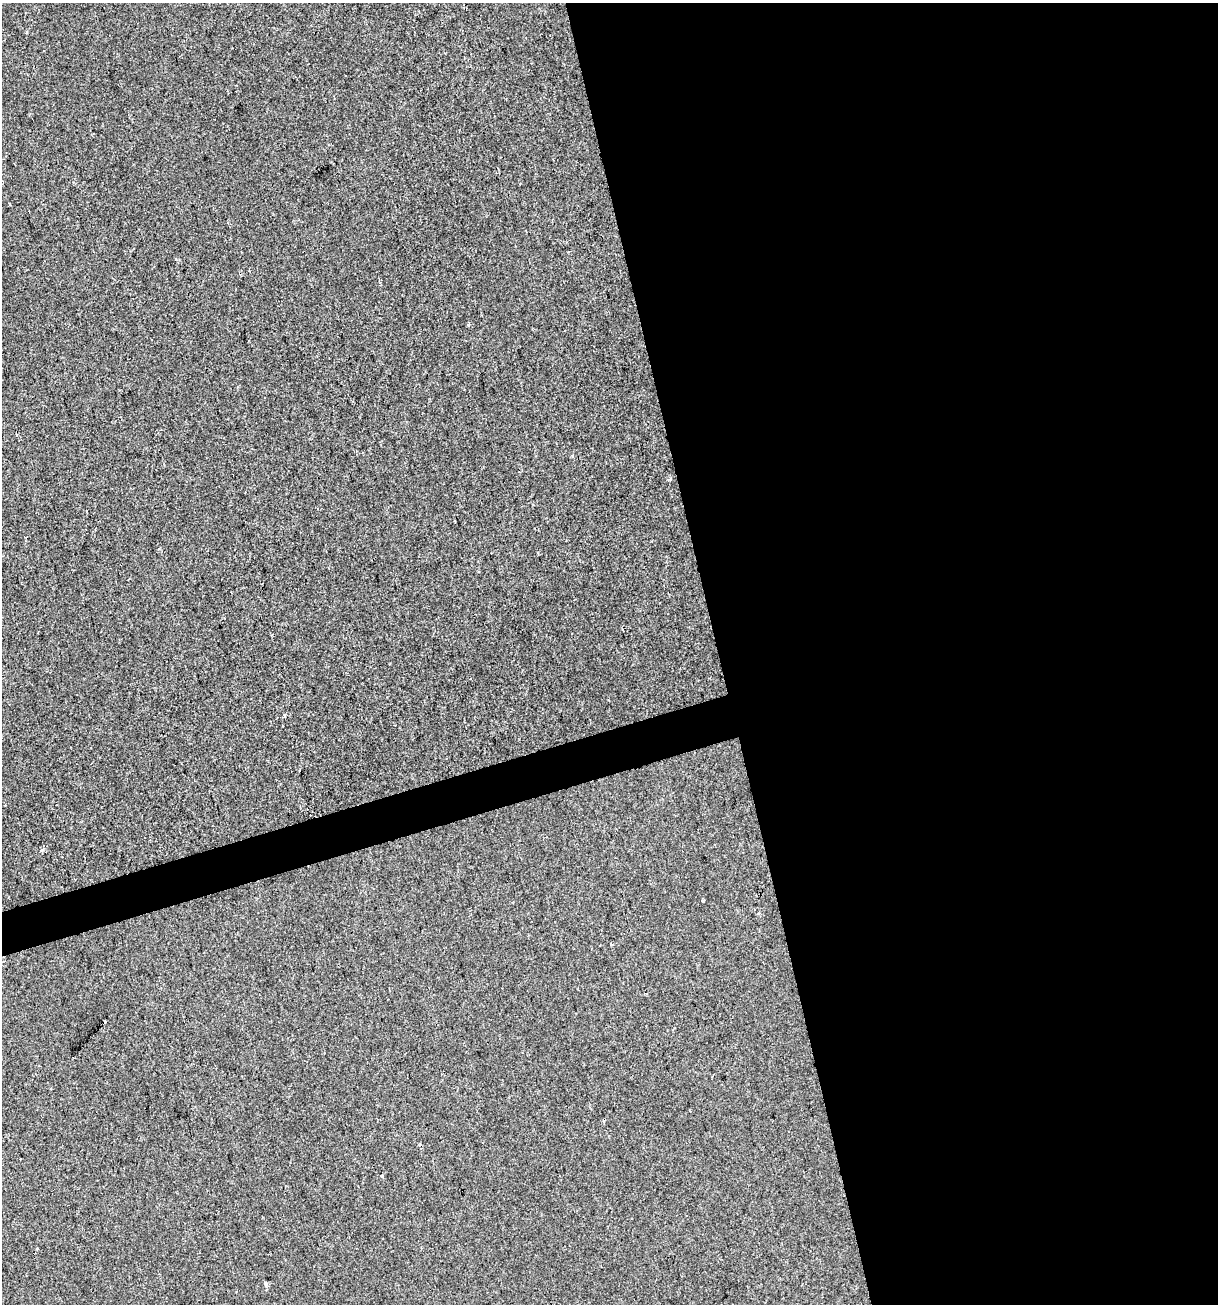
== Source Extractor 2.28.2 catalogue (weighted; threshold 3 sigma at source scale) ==
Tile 8 of 4 x 4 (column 4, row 2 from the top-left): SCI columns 3752-4967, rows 2607-3908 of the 5017 x 5211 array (HDU 1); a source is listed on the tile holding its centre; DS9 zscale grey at full resolution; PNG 1220 x 1306 px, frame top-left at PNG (2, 3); no overlay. Shown black and unused: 43% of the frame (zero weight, under 2 of 3 exposures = <1% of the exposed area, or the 3 px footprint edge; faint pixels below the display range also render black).
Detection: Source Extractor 2.28.2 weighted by HDU 2 'WHT'; one run over the whole footprint, this tile lists its part. Background -6.11e-04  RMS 0.0042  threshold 0.0187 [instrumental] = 3 sigma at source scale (4.5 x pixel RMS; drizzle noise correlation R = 1.50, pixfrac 1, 0.0396/0.0396 arcsec/px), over >= 5 px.
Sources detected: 11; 3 cosmic-ray / hot-pixel residue — not listed; the other 8 listed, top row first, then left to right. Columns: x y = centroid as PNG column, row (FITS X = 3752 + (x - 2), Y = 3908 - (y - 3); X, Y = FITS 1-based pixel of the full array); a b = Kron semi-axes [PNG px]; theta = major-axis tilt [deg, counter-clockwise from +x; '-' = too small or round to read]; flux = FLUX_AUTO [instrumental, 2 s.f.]
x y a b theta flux
468 324 4 3 - 0.67
284 715 4 3 - 0.88
299 770 3 3 - 0.92
42 850 4 4 - 0.97
612 945 3 3 - 0.68
104 1022 3 3 - 1.5
382 1176 5 3 - 0.51
266 1284 5 4 - 1.2